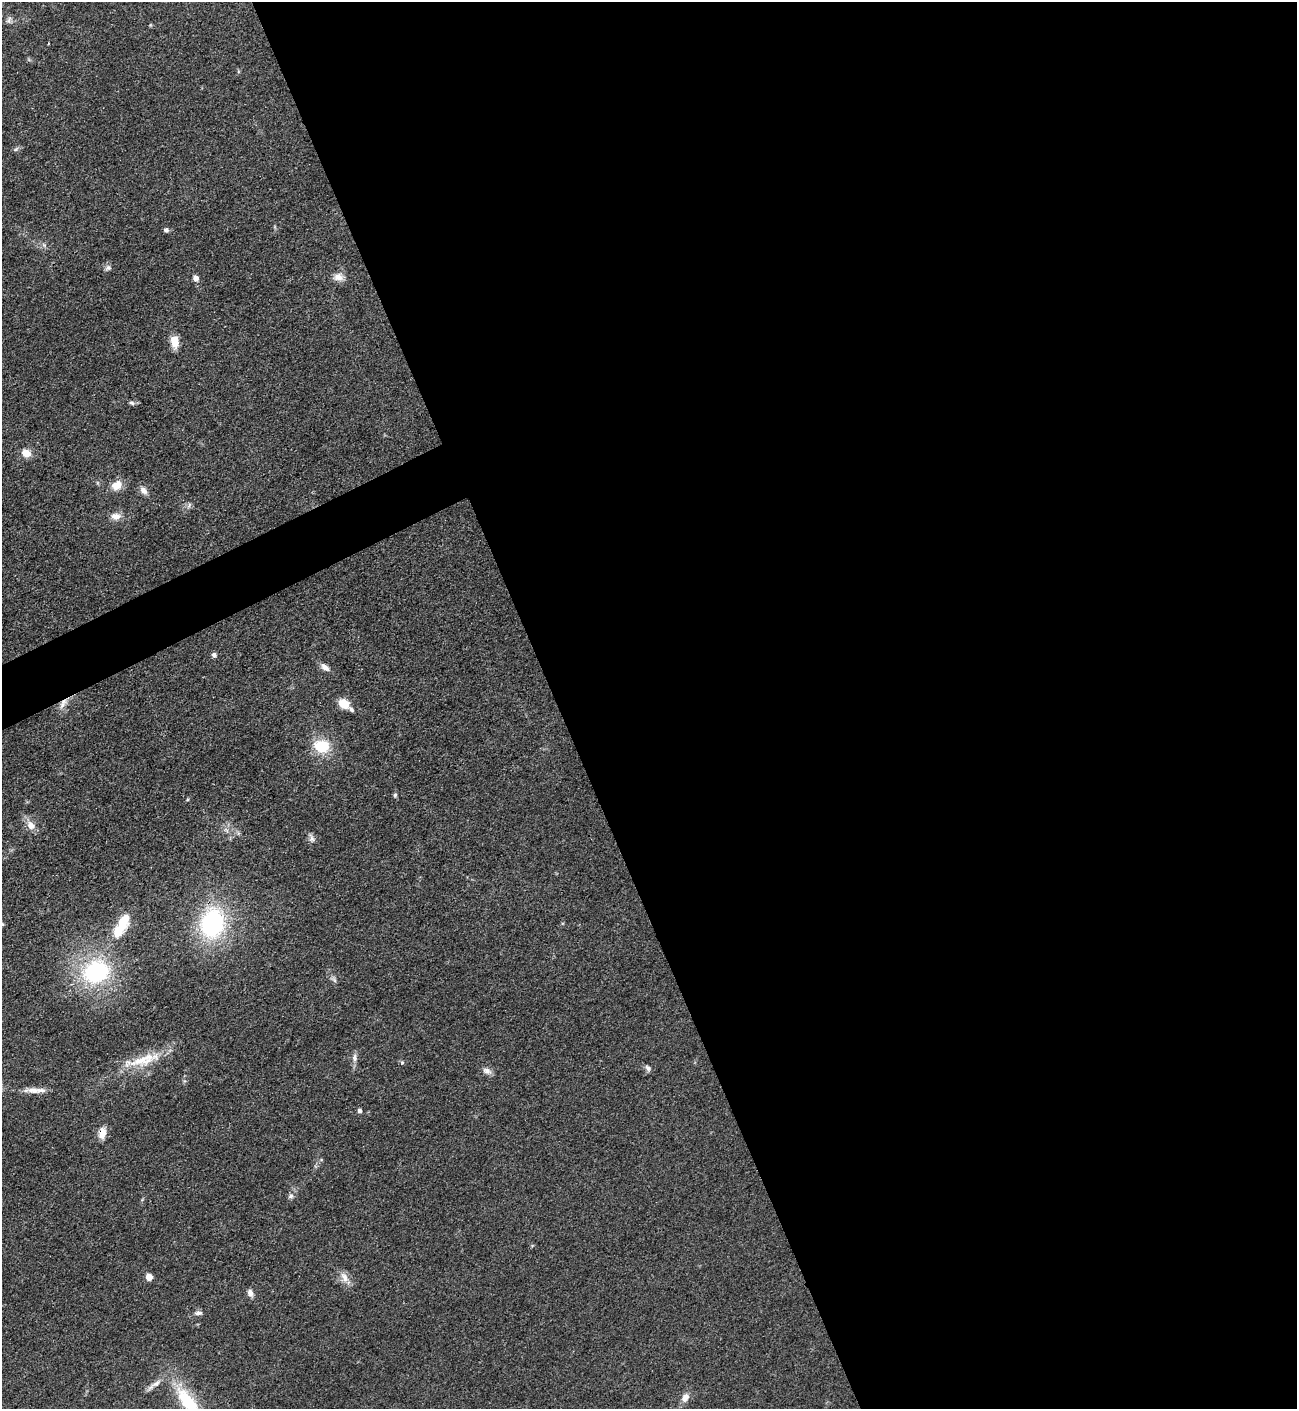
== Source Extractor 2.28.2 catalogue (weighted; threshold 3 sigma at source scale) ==
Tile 8 of 4 x 4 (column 4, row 2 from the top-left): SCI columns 4171-5465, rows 2816-4222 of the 5618 x 5630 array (HDU 1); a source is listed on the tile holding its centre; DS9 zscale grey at full resolution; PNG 1299 x 1411 px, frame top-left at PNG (2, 2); no overlay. Shown black and unused: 59% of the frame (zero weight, under 3 of 4 exposures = <1% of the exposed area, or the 3 px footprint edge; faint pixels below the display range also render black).
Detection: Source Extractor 2.28.2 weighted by HDU 2 'WHT'; one run over the whole footprint, this tile lists its part. Background 0.0649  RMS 0.0058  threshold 0.0261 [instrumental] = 3 sigma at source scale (4.5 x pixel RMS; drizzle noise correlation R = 1.50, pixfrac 1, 0.05/0.05 arcsec/px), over >= 5 px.
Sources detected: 45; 2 inside a brighter listed object's ellipse — not listed separately; the other 43 listed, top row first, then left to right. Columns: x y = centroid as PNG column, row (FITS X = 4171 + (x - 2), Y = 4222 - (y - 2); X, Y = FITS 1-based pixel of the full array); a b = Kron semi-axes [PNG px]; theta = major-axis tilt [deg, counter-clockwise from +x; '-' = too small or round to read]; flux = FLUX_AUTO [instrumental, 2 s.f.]
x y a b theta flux
9 20 10 6 69 1.8
16 149 7 4 44 1.1
166 230 6 5 - 1.5
44 245 8 5 -45 1.4
108 268 9 7 24 1.8
338 277 13 10 -13 4.6
196 278 5 4 - 4.8
174 342 15 9 -85 7.1
132 403 7 5 -17 1.3
26 453 9 7 -36 7.7
116 485 12 9 32 7.9
143 490 11 7 -53 3.3
189 505 7 4 73 1.1
116 516 13 8 0 4.3
214 655 6 5 - 1.9
325 667 11 7 -40 3.6
344 704 10 7 -31 12
62 705 12 7 61 3.7
321 746 17 13 -15 19
395 795 6 5 - 0.99
31 825 12 10 -55 5.3
226 830 8 4 -37 1.5
312 839 11 7 -69 2.3
124 922 22 13 71 13
212 923 29 22 78 77
96 972 31 24 22 63
334 980 7 4 -71 1.3
354 1058 11 7 -90 2.7
140 1060 50 13 11 19
402 1062 5 5 - 0.85
648 1068 9 6 -58 1.9
487 1071 12 8 -15 3
33 1090 24 7 -1 5.8
360 1111 4 4 - 2.4
102 1133 12 8 83 6.2
291 1196 7 6 - 1.8
149 1277 5 4 - 12
344 1277 16 8 -64 4.8
250 1293 8 6 -70 3.4
198 1313 9 6 4 2
154 1384 27 6 36 4.8
685 1398 12 9 58 4.1
187 1401 39 14 -53 35
Overlapping masked pixels (flux is a lower limit): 2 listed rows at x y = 62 705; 102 1133
Isophote crosses this tile's border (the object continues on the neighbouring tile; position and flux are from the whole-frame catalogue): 1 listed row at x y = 187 1401